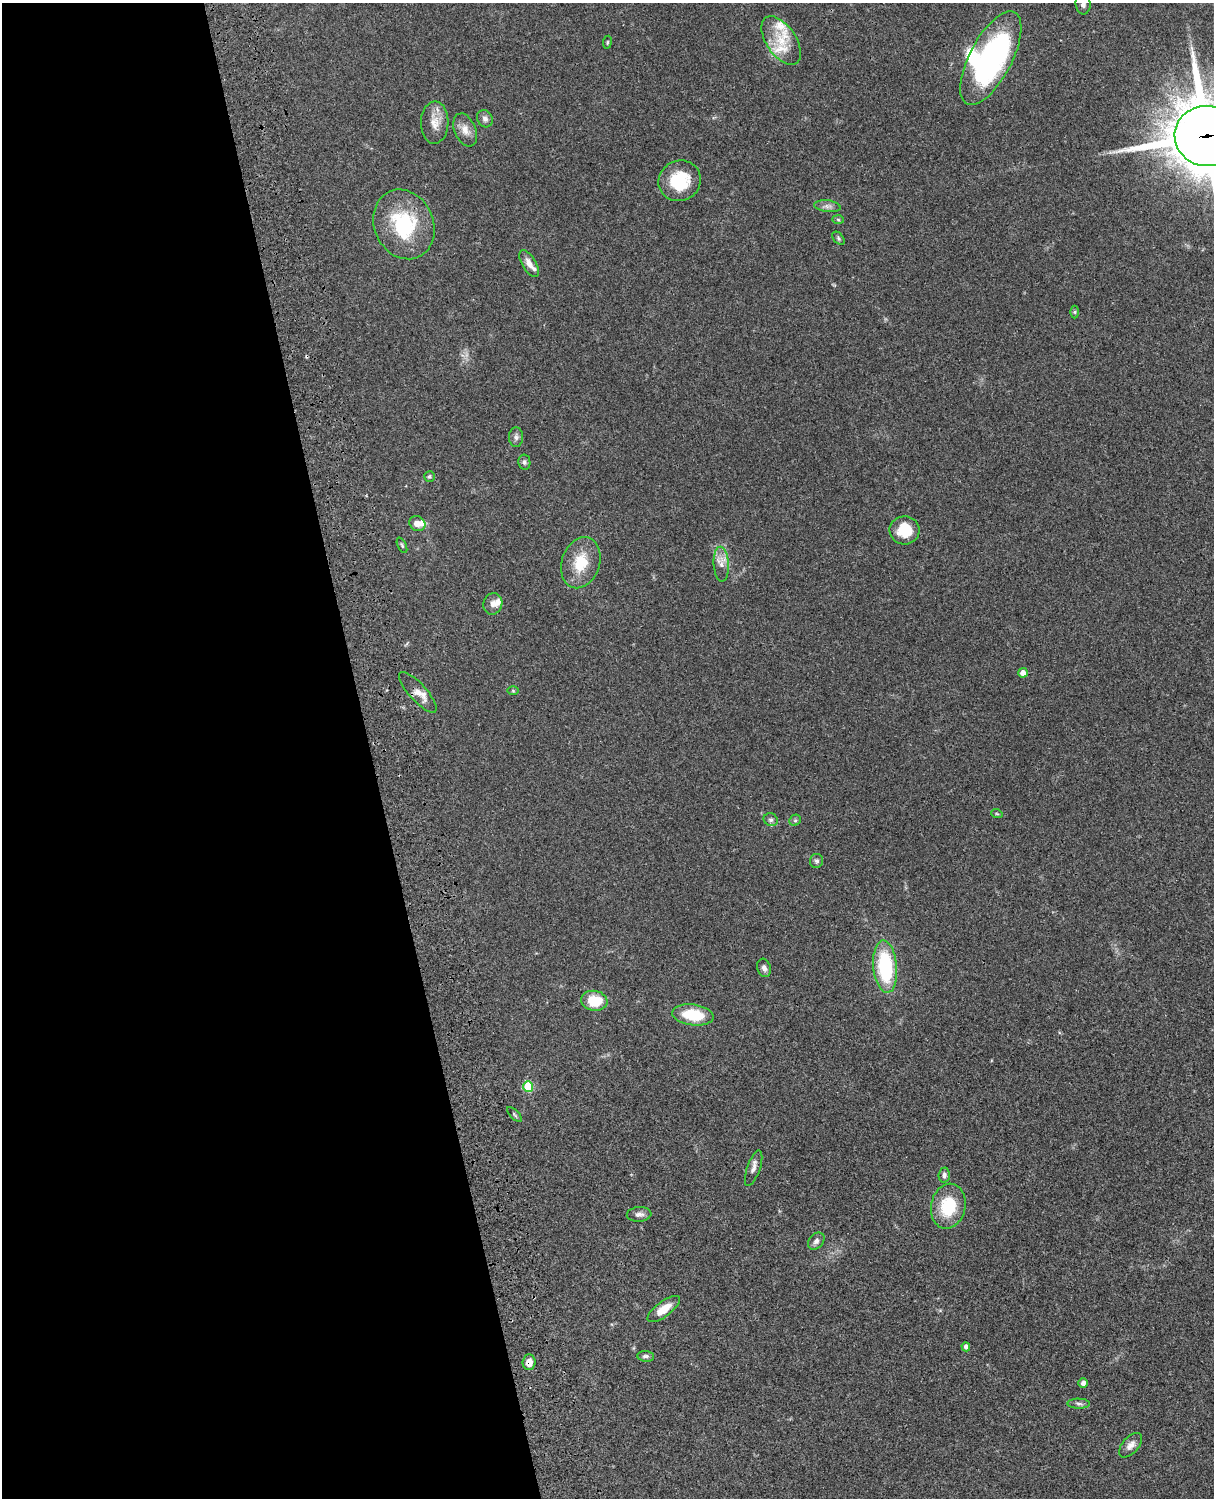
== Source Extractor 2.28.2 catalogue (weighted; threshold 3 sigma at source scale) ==
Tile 5 of 4 x 3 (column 1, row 2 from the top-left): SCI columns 122-1333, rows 1773-3268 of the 5088 x 4927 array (HDU 1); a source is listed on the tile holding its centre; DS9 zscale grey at full resolution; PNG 1216 x 1500 px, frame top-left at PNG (2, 3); each listed source drawn as its Kron ellipse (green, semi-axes under 4 px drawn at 4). Shown black and unused: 31% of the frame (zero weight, under 3 of 4 exposures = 6% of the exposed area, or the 3 px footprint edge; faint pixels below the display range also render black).
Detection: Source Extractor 2.28.2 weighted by HDU 2 'WHT'; one run over the whole footprint, this tile lists its part. Background 0.0821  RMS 0.006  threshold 0.0271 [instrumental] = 3 sigma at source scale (4.5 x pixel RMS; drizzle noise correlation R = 1.50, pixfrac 1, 0.05/0.05 arcsec/px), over >= 5 px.
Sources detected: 57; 1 inside a brighter object's white glare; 1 cosmic-ray / hot-pixel residue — neither listed nor drawn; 6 inside a brighter listed object's ellipse — not listed separately; the other 49 listed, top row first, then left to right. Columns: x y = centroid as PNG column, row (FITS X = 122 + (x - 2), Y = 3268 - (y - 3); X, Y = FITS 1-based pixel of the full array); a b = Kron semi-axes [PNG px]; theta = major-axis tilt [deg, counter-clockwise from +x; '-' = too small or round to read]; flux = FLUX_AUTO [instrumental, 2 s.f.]
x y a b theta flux
1083 4 10 7 -84 2.7
781 40 27 15 -56 16
607 42 6 3 81 0.66
991 58 52 21 62 120
485 119 9 7 -64 2.4
435 123 21 13 89 7.9
465 130 17 10 -67 5.8
1207 136 32 30 -5 4100
680 181 21 20 - 22
827 206 13 6 -7 2.6
838 220 6 4 -2 0.79
404 224 36 29 -66 43
838 238 8 5 -51 1.1
529 264 15 7 -60 4.4
1075 312 6 4 90 0.85
516 437 10 7 90 2
524 462 7 6 - 1.4
429 476 5 5 - 0.95
417 524 8 7 - 4.5
904 530 15 14 - 14
402 545 8 4 -65 0.96
581 563 26 19 72 17
721 564 17 7 -86 5.1
493 604 11 9 73 3.3
1023 673 5 4 - 3.5
513 691 6 4 -1 0.72
418 692 26 8 -48 5.7
997 814 6 3 -19 0.66
771 820 7 6 - 1.7
795 820 6 5 - 1.1
816 861 7 6 - 1.4
885 967 26 12 -85 49
764 968 9 6 -72 2.4
594 1001 13 10 -8 18
693 1015 21 10 -7 22
528 1086 5 5 - 29
514 1114 10 4 -46 1
754 1168 18 6 71 3
944 1175 7 5 86 1.8
948 1206 23 17 78 25
639 1214 12 7 4 2.8
816 1241 9 7 47 2.4
664 1309 19 7 37 8.4
966 1347 4 4 - 2.2
646 1356 8 5 -4 1.7
529 1362 8 6 87 5.3
1083 1383 4 4 - 2.8
1079 1404 11 5 -2 1.6
1131 1445 15 8 48 3.7
Overlapping masked pixels (flux is a lower limit): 2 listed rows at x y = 1207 136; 529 1362
Isophote crosses this tile's border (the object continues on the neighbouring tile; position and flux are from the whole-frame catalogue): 2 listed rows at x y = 1083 4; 1207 136